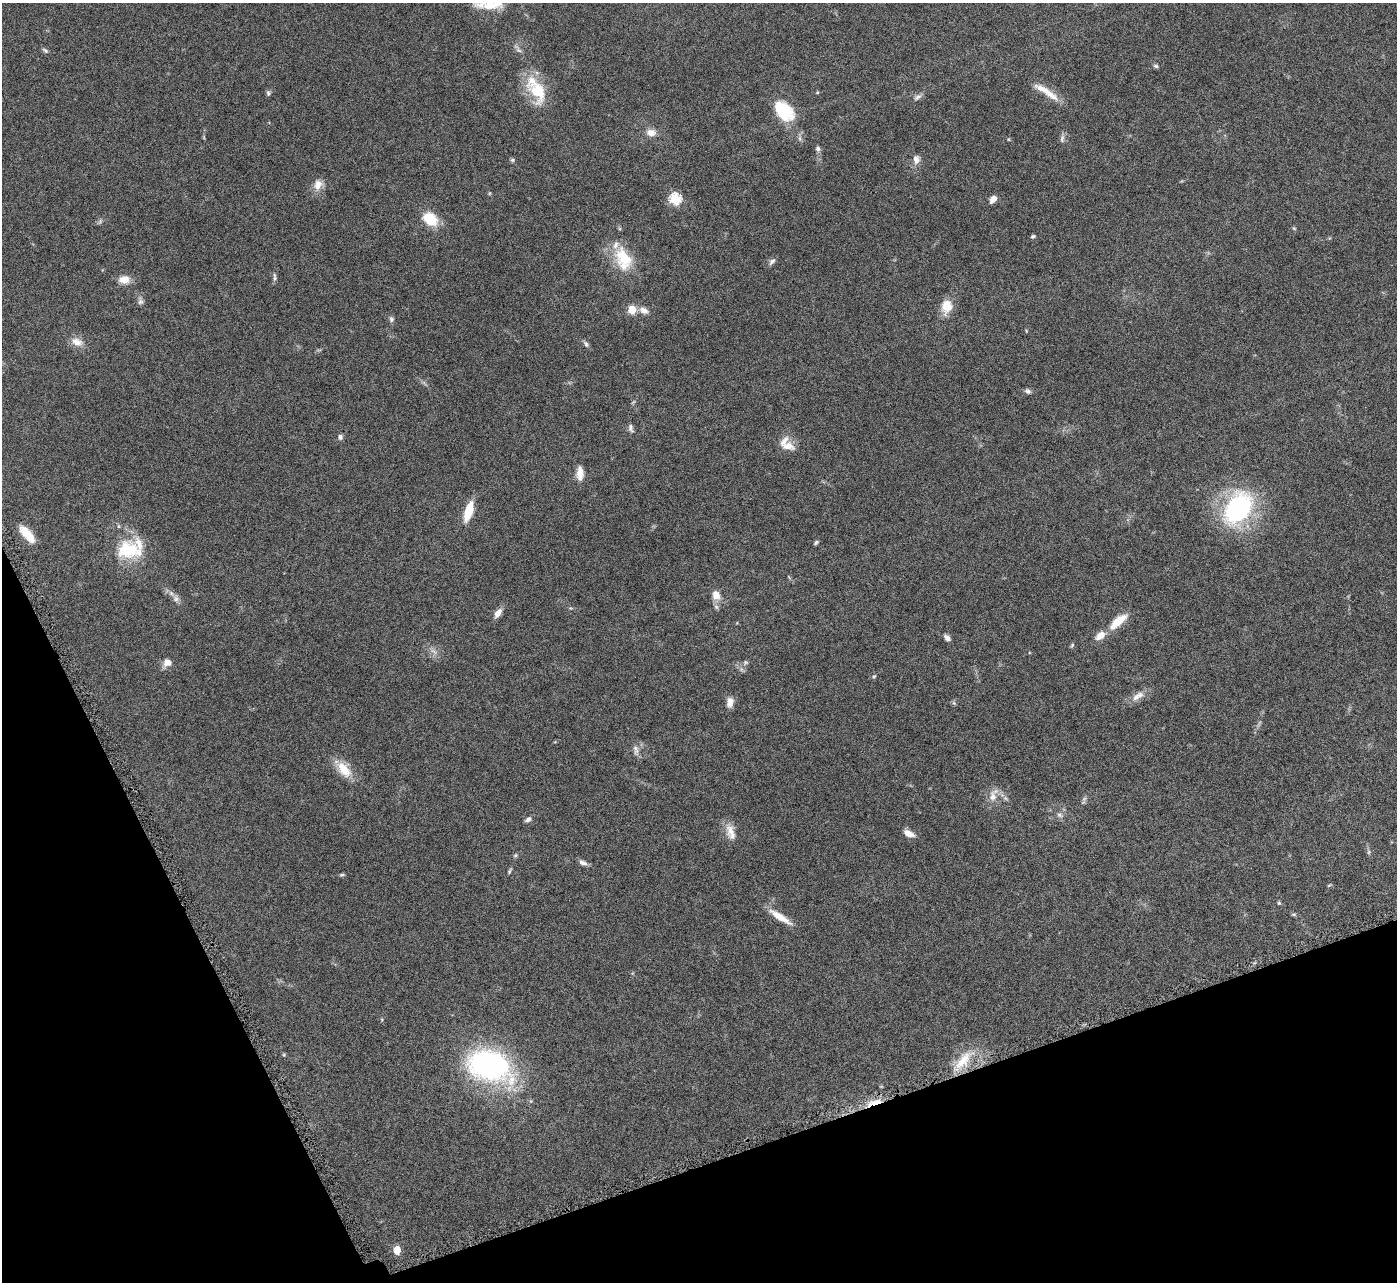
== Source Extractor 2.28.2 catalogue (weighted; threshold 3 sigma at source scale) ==
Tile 14 of 4 x 4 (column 2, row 4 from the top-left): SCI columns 1398-2792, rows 291-1570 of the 5582 x 5570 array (HDU 1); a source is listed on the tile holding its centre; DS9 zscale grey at full resolution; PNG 1399 x 1284 px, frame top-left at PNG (2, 3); no overlay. Shown black and unused: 18% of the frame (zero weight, under 4 of 8 exposures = <1% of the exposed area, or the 3 px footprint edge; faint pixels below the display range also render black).
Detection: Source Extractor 2.28.2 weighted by HDU 2 'WHT'; one run over the whole footprint, this tile lists its part. Background 0.106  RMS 0.0064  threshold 0.0264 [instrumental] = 3 sigma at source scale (4.09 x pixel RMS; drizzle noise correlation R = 1.36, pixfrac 0.8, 0.05/0.05 arcsec/px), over >= 5 px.
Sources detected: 82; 4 too faint to see at this stretch — not listed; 6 inside a brighter listed object's ellipse — not listed separately; the other 72 listed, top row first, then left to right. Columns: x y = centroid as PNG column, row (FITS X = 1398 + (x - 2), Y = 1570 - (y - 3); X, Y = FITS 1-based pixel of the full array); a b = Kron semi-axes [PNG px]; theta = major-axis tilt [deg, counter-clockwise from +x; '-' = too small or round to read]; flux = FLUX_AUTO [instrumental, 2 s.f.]
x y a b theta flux
45 51 9 5 -37 1.3
1156 66 7 5 -16 1.1
538 91 35 22 -58 23
268 93 7 6 - 1.2
1049 94 28 9 -36 9.2
917 97 12 5 34 1.9
784 111 26 16 -47 26
651 133 11 8 -9 4.8
1062 138 12 5 76 1.8
818 148 7 6 - 1.6
512 160 6 5 - 0.95
916 160 12 8 -86 3.6
318 185 15 12 66 5.6
675 199 6 5 - 56
993 199 8 5 52 4.4
430 219 15 10 -35 20
1294 228 6 4 -19 0.63
1033 236 6 4 24 1
623 259 33 21 -69 22
772 261 11 6 48 1.8
275 277 11 5 -84 1.5
124 279 14 10 0 6.4
140 301 10 7 -82 1.9
947 306 16 11 81 10
632 310 5 5 - 23
644 310 12 8 -25 3.7
391 319 8 6 -65 1.5
77 342 17 10 -21 5.7
586 344 9 5 -61 1.5
1028 391 8 6 -30 1.5
631 428 12 6 -76 1.9
340 437 7 6 - 1.5
788 446 18 10 -9 6.6
580 473 16 8 90 6.4
1238 508 35 23 56 85
468 511 18 7 73 16
118 526 6 4 -72 0.76
27 534 22 9 -48 10
816 542 5 4 - 1
128 550 30 25 0 28
716 595 15 12 -66 5.8
176 598 10 8 -79 2.5
498 613 12 7 55 4.1
1118 621 26 9 41 11
947 638 9 5 -46 2.4
1072 645 6 4 46 0.76
167 663 10 9 - 4.5
874 676 5 4 - 0.76
1138 696 20 9 31 5.4
730 702 13 8 83 4.2
954 703 6 4 -71 0.88
636 750 16 7 -80 3
344 769 22 13 -52 12
993 797 16 10 86 6
1059 815 9 5 -28 1.6
528 819 9 6 35 1.8
731 832 23 11 -74 6.8
909 833 12 6 -25 4.9
1369 852 6 4 89 0.95
515 855 6 5 - 0.98
583 863 10 6 -30 2.5
509 871 8 4 62 0.93
342 875 7 4 18 0.84
1329 885 6 3 36 0.59
1279 903 5 5 - 0.73
1294 914 7 4 0 0.84
780 917 30 7 -33 9.3
284 1055 5 4 - 0.68
964 1059 34 13 50 16
488 1065 38 25 -19 150
875 1102 19 6 13 7.7
397 1250 5 5 - 14
Overlapping masked pixels (flux is a lower limit): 1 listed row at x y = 875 1102